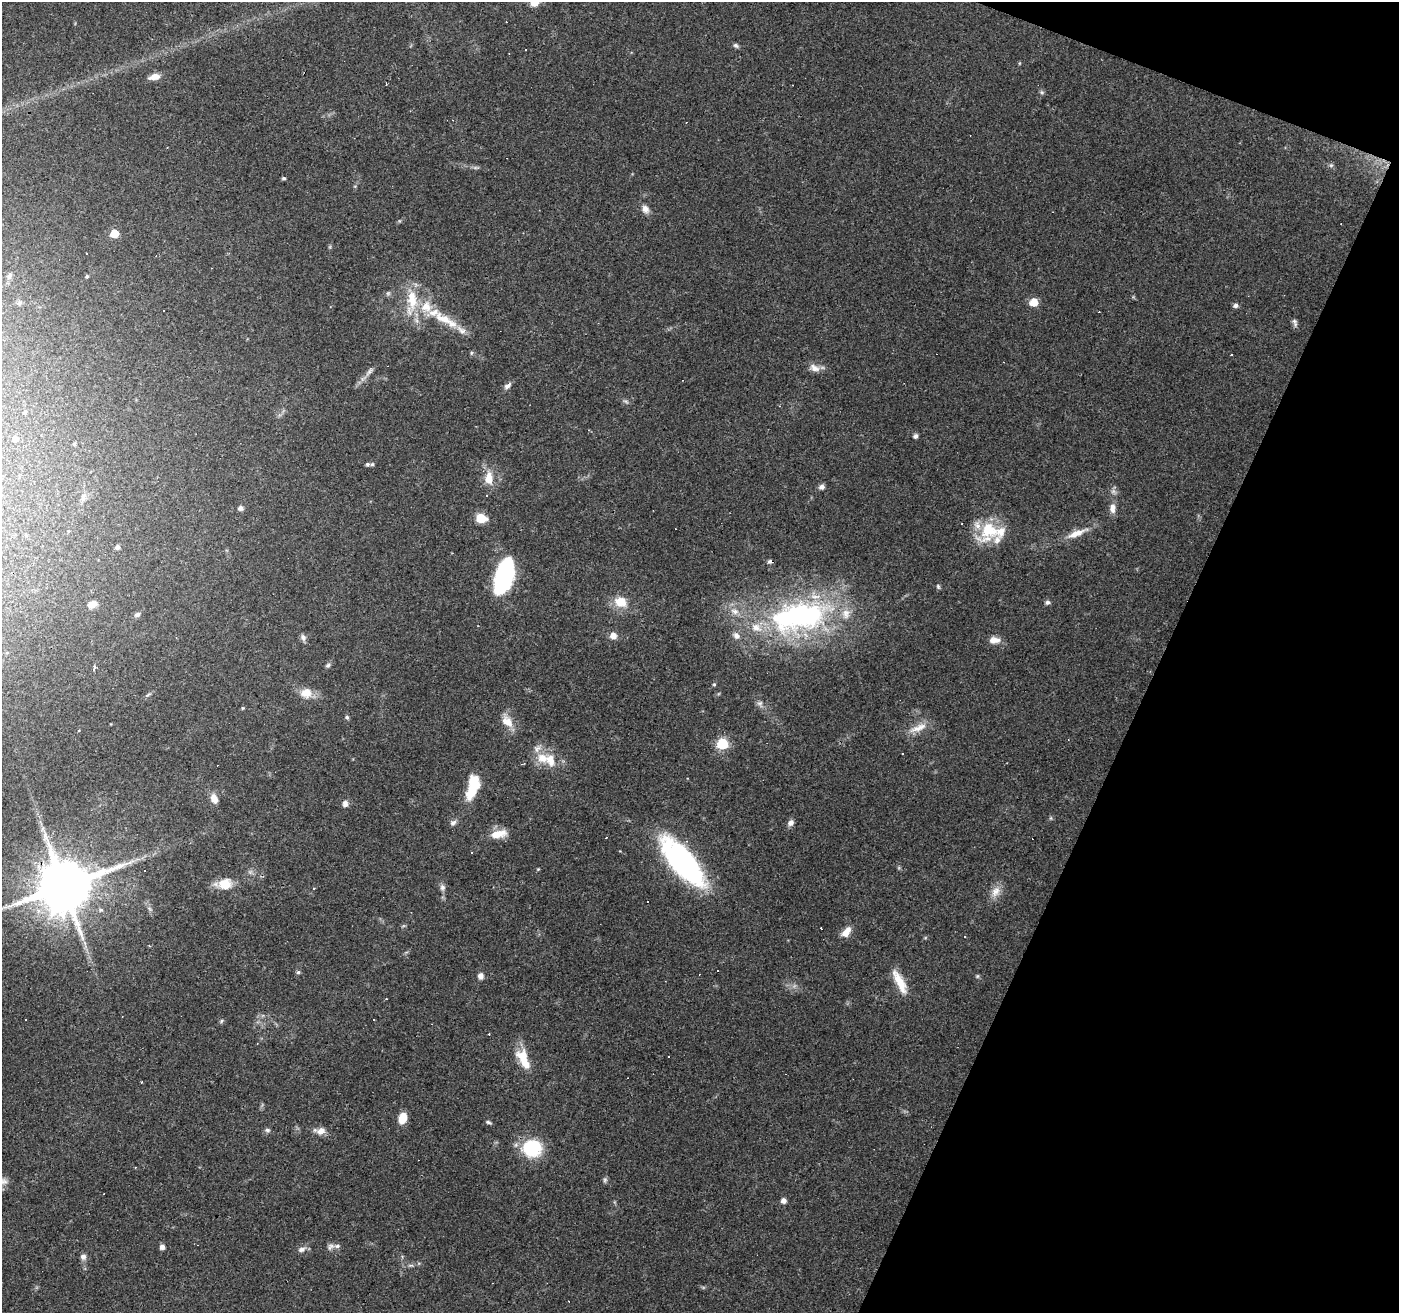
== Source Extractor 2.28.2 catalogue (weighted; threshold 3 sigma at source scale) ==
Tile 8 of 4 x 4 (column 4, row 2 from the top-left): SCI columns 4191-5587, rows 2826-4136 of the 5591 x 5717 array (HDU 1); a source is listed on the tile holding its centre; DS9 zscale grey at full resolution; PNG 1401 x 1315 px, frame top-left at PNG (2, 2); no overlay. Shown black and unused: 19% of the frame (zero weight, under 3 of 4 exposures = <1% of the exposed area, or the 3 px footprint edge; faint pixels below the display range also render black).
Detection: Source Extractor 2.28.2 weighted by HDU 2 'WHT'; one run over the whole footprint, this tile lists its part. Background 0.0812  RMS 0.0048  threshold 0.0215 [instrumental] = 3 sigma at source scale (4.5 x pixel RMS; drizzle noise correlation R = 1.50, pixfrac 1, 0.0396/0.0396 arcsec/px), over >= 5 px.
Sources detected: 147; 1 too faint to see at this stretch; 2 inside a brighter object's white glare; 26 cosmic-ray / hot-pixel residue — not listed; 15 inside a brighter listed object's ellipse — not listed separately; the other 103 listed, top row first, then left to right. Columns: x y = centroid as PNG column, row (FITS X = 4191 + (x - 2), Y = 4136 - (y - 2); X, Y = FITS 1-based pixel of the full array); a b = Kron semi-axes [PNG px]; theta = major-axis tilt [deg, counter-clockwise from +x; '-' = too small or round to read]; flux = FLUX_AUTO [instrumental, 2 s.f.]
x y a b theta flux
534 2 11 8 51 5.5
736 46 8 5 -31 1
525 50 3 3 - 9.6
154 77 13 7 12 3.7
1042 92 6 5 - 0.85
1331 165 6 5 - 0.87
284 178 4 4 - 0.81
645 209 11 8 -65 2.8
114 234 6 5 - 12
9 276 9 6 60 1.4
87 276 4 4 - 0.56
388 293 5 5 - 0.84
412 300 31 13 -87 14
1033 302 5 5 - 13
1236 306 5 5 - 1.5
444 319 32 12 -23 13
1294 323 13 5 -74 1.4
471 353 6 4 72 0.6
1231 354 3 2 - 0.59
814 368 14 9 -28 3.5
369 371 15 6 52 2.2
507 386 10 6 44 2
25 412 4 4 - 0.63
916 436 5 4 - 1.7
15 439 5 5 - 2.2
74 444 4 4 - 0.55
367 464 6 5 - 0.92
489 478 13 8 87 7.1
822 487 7 6 - 1.6
83 497 10 6 -84 1.6
240 508 6 5 - 1.6
1112 508 12 7 90 3.2
481 518 8 7 - 11
989 530 29 24 7 19
68 531 5 3 - 0.39
1076 533 29 8 22 6.7
117 547 5 5 - 1.5
504 576 34 17 72 51
938 586 7 4 -64 0.8
621 602 13 11 -13 8.5
1047 602 6 6 - 1.1
92 605 9 6 16 3.7
137 614 8 6 25 1.3
802 616 81 40 12 110
613 636 8 8 - 3
303 637 9 6 -67 1.5
994 640 14 8 2 3.8
328 665 7 5 41 0.96
94 667 4 3 - 2.3
714 684 5 4 - 0.54
306 693 14 12 2 5.8
760 703 8 7 - 1.5
243 708 4 4 - 0.48
347 717 6 4 -72 0.83
507 721 17 11 -43 6
918 728 29 8 20 5.9
78 730 3 3 - 0.72
722 744 6 6 - 39
543 758 17 14 -22 8.2
471 793 23 13 68 9.9
214 799 11 7 -70 4.4
345 804 9 7 90 1.9
453 823 9 7 40 1.6
791 823 8 7 - 2
498 834 19 9 11 7.7
471 852 3 2 - 0.43
683 861 48 19 -49 110
538 869 4 4 - 0.43
225 884 18 13 9 8.8
64 886 15 14 - 3300
442 887 9 7 -89 1.7
995 892 17 10 58 4.5
39 910 6 6 - 2.5
821 928 3 2 - 0.54
846 932 13 7 49 4.7
965 937 3 2 - 0.47
718 971 3 3 - 0.91
298 972 5 4 - 0.78
481 976 7 6 - 2.3
977 976 5 5 - 0.64
900 982 33 9 -63 9.3
386 999 3 2 - 0.48
122 1017 2 2 - 0.34
25 1019 3 3 - 0.78
374 1020 3 3 - 0.9
221 1021 7 4 50 0.78
257 1044 3 2 - 0.37
523 1057 24 13 -80 9
141 1082 3 2 - 0.4
403 1118 10 7 75 7.3
488 1122 8 4 -14 0.82
267 1130 8 5 -26 1
321 1131 12 9 34 3.4
532 1148 19 16 6 28
2 1180 11 6 56 1.9
605 1180 7 5 69 0.96
104 1194 3 2 - 0.59
784 1200 5 5 - 2.6
162 1247 5 5 - 2.4
330 1247 11 7 34 1.8
302 1249 11 7 16 2.1
83 1257 8 8 - 1.8
411 1265 8 4 -8 0.92
Overlapping masked pixels (flux is a lower limit): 1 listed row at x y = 64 886
Isophote crosses this tile's border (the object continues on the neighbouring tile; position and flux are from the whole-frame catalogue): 2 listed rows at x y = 534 2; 2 1180